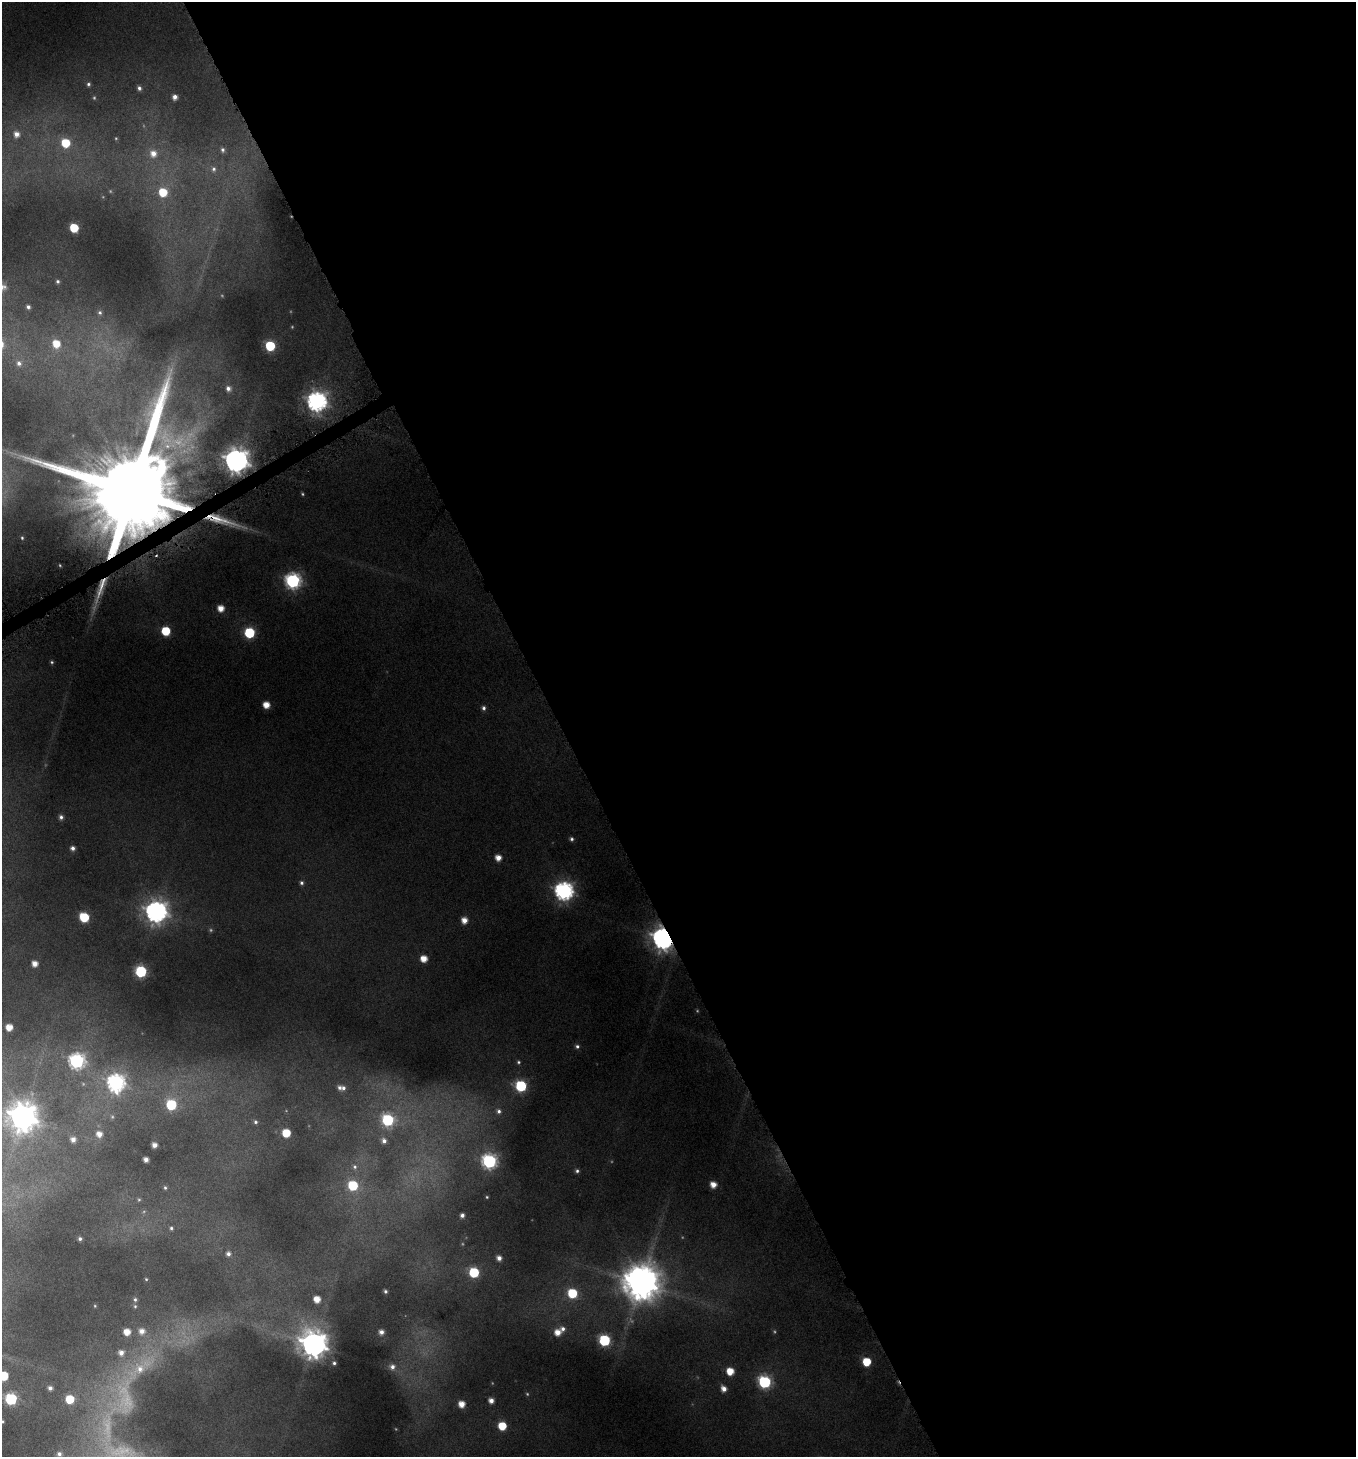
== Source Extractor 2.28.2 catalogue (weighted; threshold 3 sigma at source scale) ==
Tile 8 of 4 x 4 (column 4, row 2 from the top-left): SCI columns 4252-5605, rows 2912-4366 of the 5721 x 5858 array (HDU 1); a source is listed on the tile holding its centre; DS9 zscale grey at full resolution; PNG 1358 x 1459 px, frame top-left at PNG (2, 2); no overlay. Shown black and unused: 59% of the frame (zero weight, under 4 of 8 exposures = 2% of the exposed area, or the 3 px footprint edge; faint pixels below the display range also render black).
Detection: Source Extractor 2.28.2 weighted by HDU 2 'WHT'; one run over the whole footprint, this tile lists its part. Background 0.0959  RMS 0.01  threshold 0.0408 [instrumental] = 3 sigma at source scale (4.09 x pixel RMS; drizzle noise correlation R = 1.36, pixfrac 0.8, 0.0396/0.0396 arcsec/px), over >= 5 px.
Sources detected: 125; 18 too faint to see at this stretch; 1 long thin detection or spike segment (spike, bleed or trail) — not listed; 2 inside a brighter listed object's ellipse — not listed separately; the other 104 listed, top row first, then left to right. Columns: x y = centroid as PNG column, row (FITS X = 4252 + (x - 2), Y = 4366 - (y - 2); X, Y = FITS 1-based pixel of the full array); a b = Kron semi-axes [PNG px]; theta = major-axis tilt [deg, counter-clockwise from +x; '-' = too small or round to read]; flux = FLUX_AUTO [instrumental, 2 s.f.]
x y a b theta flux
88 84 5 5 - 1.9
139 88 5 5 - 2.6
175 97 5 4 - 4.9
16 134 7 6 - 6.5
65 143 7 6 - 32
222 150 6 5 - 2.2
153 153 9 9 - 10
214 169 7 6 - 2.8
163 192 7 7 - 27
74 228 6 5 - 35
58 281 3 3 - 1.4
28 307 5 4 - 2.7
100 312 6 6 - 2.1
56 343 8 7 - 17
270 346 6 6 - 62
19 363 8 7 - 5.2
228 388 7 7 - 4.6
317 401 8 8 - 470
236 461 8 8 - 1000
131 490 35 21 -68 34000
221 520 61 9 -17 37
22 538 3 3 - 0.87
293 581 7 7 - 250
221 608 6 5 - 11
166 631 6 6 - 38
249 633 6 6 - 76
52 662 5 4 - 1.4
266 705 5 5 - 12
484 708 6 5 - 2.6
61 817 5 4 - 2.9
571 839 6 5 - 2.2
73 848 4 4 - 3.6
498 858 5 5 - 9
301 883 5 5 - 2.1
564 891 8 7 - 420
156 912 8 8 - 690
84 917 7 6 - 43
464 920 6 5 - 8.8
663 938 8 7 - 840
424 959 5 5 - 12
35 964 5 5 - 7.8
141 971 6 6 - 100
9 1027 5 5 - 12
577 1046 6 5 - 2.3
77 1061 7 7 - 250
518 1062 6 5 - 1.7
116 1083 8 8 - 340
521 1086 7 6 - 82
339 1088 7 5 -81 3.1
171 1105 6 6 - 59
499 1111 8 7 - 4.8
23 1117 10 9 - 1500
388 1120 7 7 - 100
255 1122 6 5 - 2.1
286 1133 6 6 - 27
99 1134 7 7 - 8.2
73 1140 6 6 - 5.8
384 1141 6 5 - 3.9
154 1145 4 4 - 5.5
146 1159 4 4 - 5.1
489 1161 7 7 - 200
355 1167 7 6 - 2.3
577 1171 5 5 - 2.2
713 1185 6 5 - 9.5
353 1186 6 6 - 49
165 1188 6 4 -86 1.7
487 1197 4 3 - 0.94
462 1215 4 4 - 3.4
171 1228 6 5 - 1.8
80 1239 5 4 - 2.1
228 1254 6 5 - 3.4
499 1258 6 5 - 5.1
474 1272 6 6 - 58
146 1279 4 4 - 1.1
641 1283 12 11 - 2700
385 1291 4 4 - 1.8
572 1293 6 6 - 48
135 1299 6 5 - 2.2
317 1299 5 5 - 12
95 1306 4 4 - 0.77
135 1306 6 5 - 1.7
142 1331 8 8 - 7.9
127 1332 6 6 - 12
381 1332 5 5 - 4.9
558 1332 6 6 - 9.2
604 1340 6 6 - 97
314 1344 9 9 - 1300
121 1353 7 7 - 6.2
867 1362 6 6 - 29
334 1363 4 4 - 1.8
392 1367 8 8 - 5.2
139 1369 48 19 39 60
730 1371 6 5 - 17
4 1376 6 6 - 35
765 1382 7 6 - 130
50 1388 4 4 - 3.6
724 1389 6 5 - 6.6
11 1399 6 6 - 110
70 1399 6 6 - 30
491 1400 5 5 - 6.1
462 1404 6 6 - 11
2 1421 3 3 - 0.84
502 1426 6 6 - 28
59 1454 6 6 - 3.4
Overlapping masked pixels (flux is a lower limit): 4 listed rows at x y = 236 461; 131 490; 221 520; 663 938
Isophote crosses this tile's border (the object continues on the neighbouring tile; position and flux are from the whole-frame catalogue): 2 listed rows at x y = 4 1376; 2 1421